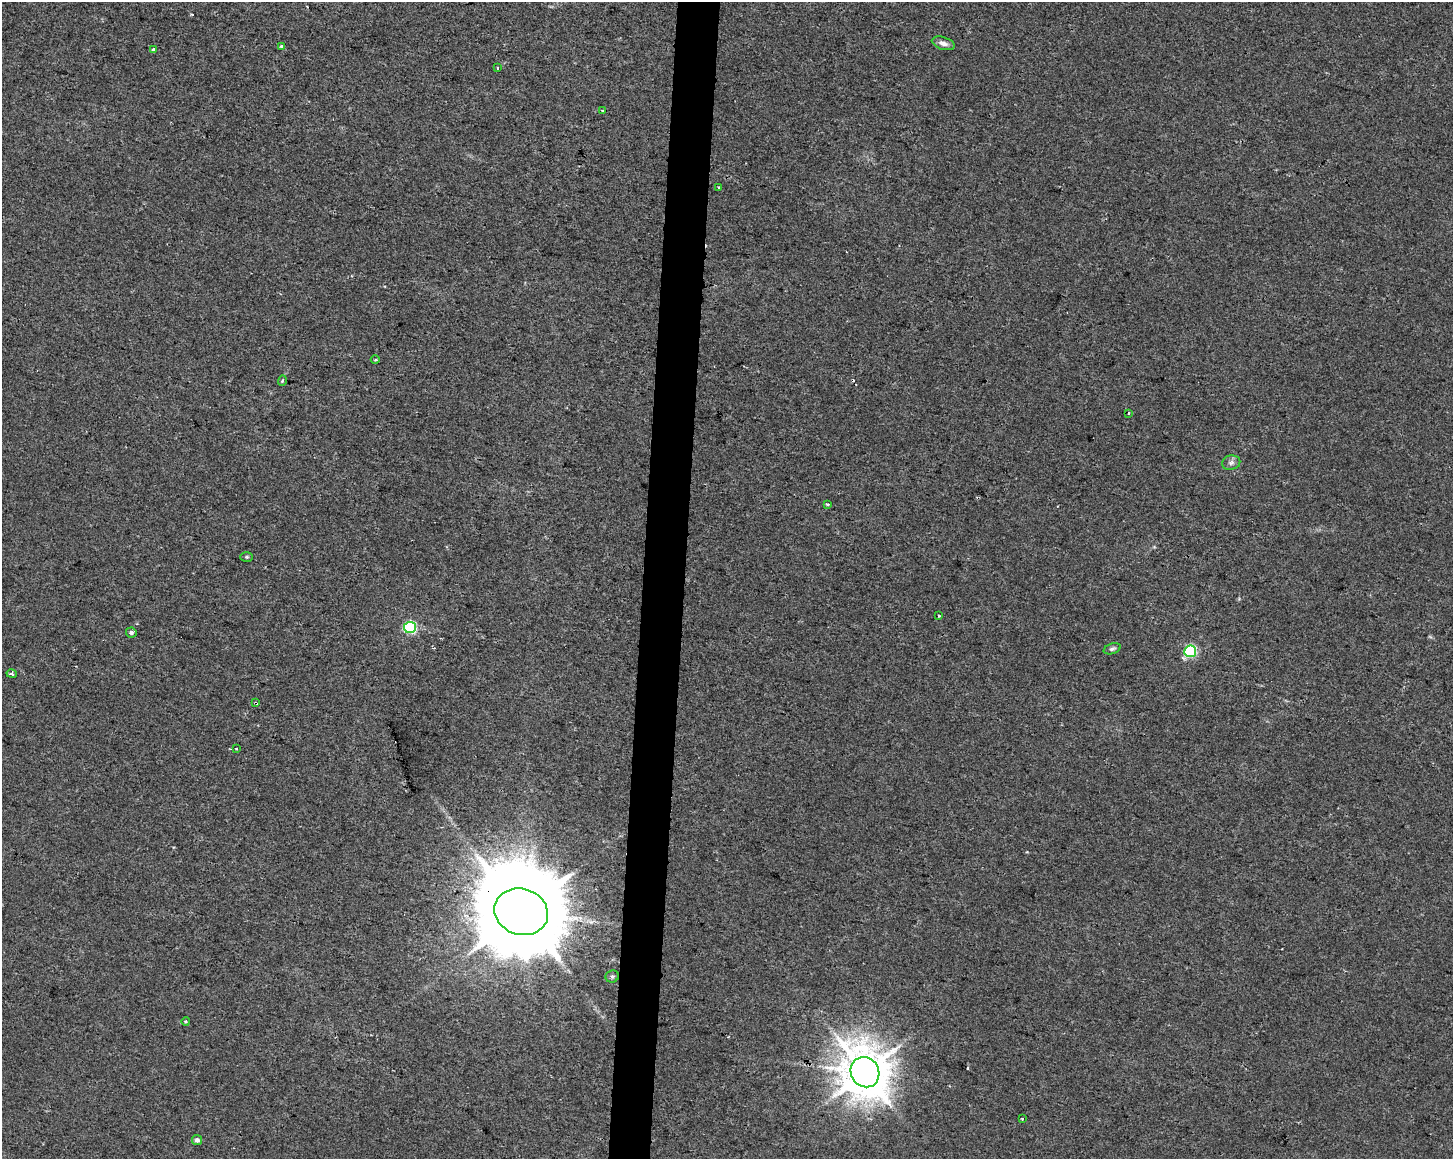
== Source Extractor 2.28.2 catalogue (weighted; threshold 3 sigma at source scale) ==
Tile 8 of 3 x 4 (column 2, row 3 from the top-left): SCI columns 1735-3185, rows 1158-2314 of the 4863 x 4635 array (HDU 1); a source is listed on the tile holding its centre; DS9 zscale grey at full resolution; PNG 1455 x 1161 px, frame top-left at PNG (2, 2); each listed source drawn as its Kron ellipse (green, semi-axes under 4 px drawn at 4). Shown black and unused: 3% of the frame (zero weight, under 2 of 3 exposures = <1% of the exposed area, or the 3 px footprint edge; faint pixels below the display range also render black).
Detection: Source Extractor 2.28.2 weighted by HDU 2 'WHT'; one run over the whole footprint, this tile lists its part. Background 0.00708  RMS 0.0047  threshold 0.021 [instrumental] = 3 sigma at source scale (4.5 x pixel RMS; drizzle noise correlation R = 1.50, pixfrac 1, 0.0396/0.0396 arcsec/px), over >= 5 px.
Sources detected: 31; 5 cosmic-ray / hot-pixel residue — neither listed nor drawn; the other 26 listed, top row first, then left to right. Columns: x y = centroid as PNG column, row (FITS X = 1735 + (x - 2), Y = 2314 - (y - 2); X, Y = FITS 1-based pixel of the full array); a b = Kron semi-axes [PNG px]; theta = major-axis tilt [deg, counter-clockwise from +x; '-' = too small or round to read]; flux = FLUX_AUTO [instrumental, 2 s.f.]
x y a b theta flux
943 43 12 6 -17 2.5
281 46 3 3 - 1.5
153 49 3 3 - 4.8
497 68 3 3 - 1.6
603 110 3 3 - 0.66
719 187 3 3 - 1.1
375 359 4 3 - 0.51
282 381 5 3 - 0.75
1129 413 3 2 - 0.41
1231 463 9 7 12 1.7
828 504 3 2 - 0.65
247 557 6 5 - 0.69
939 616 3 2 - 1.4
410 627 6 5 - 60
131 633 5 5 - 1.5
1112 649 9 5 20 1.1
1190 651 6 5 - 54
12 674 5 4 - 1.2
256 703 4 3 - 0.52
236 749 3 2 - 0.34
521 912 27 23 -18 10000
612 976 7 6 - 0.93
186 1022 4 3 - 0.56
865 1072 15 14 - 1800
1022 1118 3 3 - 1.5
197 1140 5 4 - 1.9
Overlapping masked pixels (flux is a lower limit): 2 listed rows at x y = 256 703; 521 912